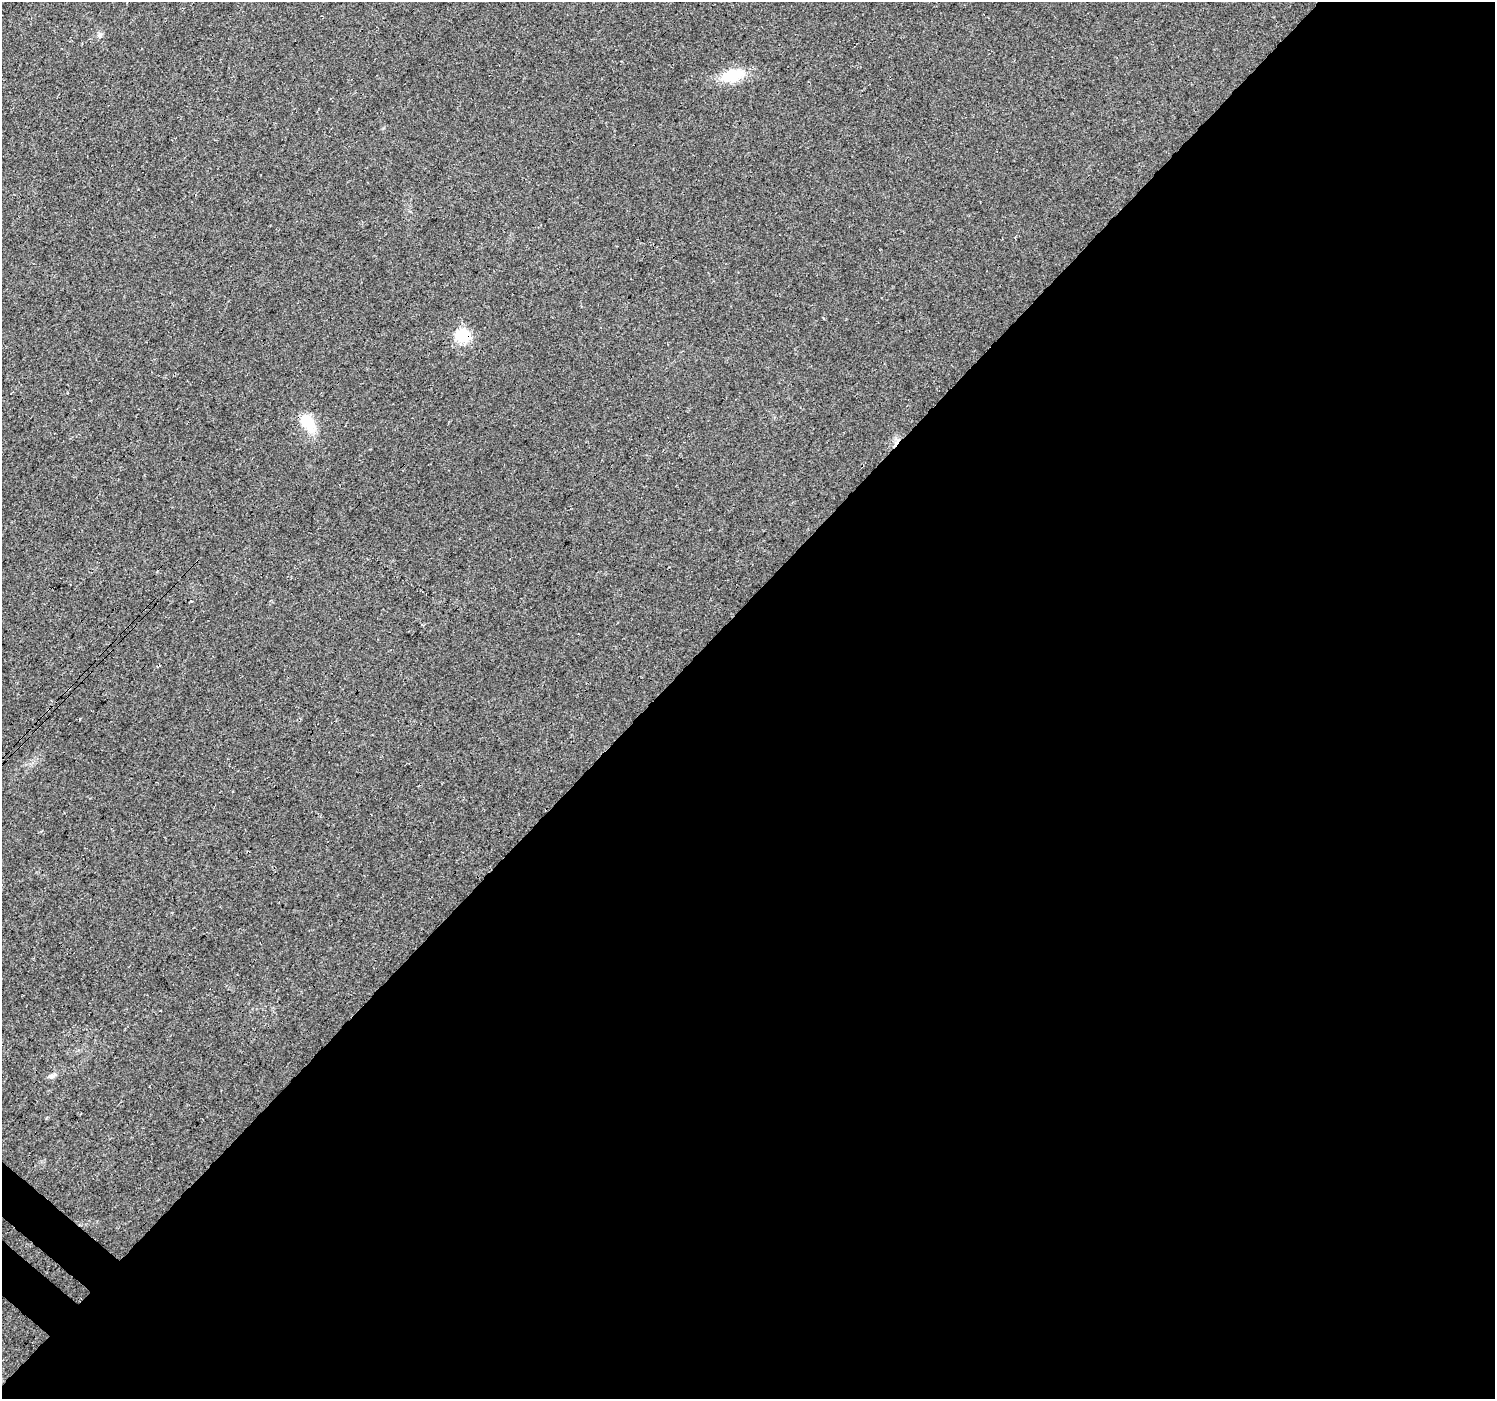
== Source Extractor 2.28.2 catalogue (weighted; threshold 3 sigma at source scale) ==
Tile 12 of 4 x 4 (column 4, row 3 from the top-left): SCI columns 4519-6011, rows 1605-3001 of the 6058 x 6067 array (HDU 1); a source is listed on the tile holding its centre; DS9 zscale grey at full resolution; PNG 1497 x 1401 px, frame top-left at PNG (2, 2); no overlay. Shown black and unused: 57% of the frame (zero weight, under 3 of 4 exposures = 5% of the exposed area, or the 3 px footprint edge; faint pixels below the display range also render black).
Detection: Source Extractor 2.28.2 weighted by HDU 2 'WHT'; one run over the whole footprint, this tile lists its part. Background 0.0252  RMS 0.0069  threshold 0.0311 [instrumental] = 3 sigma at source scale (4.5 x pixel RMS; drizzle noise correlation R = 1.50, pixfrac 1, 0.0396/0.0396 arcsec/px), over >= 5 px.
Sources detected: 5; all 5 listed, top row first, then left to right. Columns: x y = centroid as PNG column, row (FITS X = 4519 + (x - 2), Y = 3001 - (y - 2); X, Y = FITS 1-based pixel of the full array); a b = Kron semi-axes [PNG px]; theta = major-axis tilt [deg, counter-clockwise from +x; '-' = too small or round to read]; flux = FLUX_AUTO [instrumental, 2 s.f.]
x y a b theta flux
100 35 7 6 - 1.9
732 75 22 12 17 26
462 336 6 6 - 93
308 423 27 15 -51 17
52 1075 11 6 19 2.6
Overlapping masked pixels (flux is a lower limit): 1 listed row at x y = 462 336